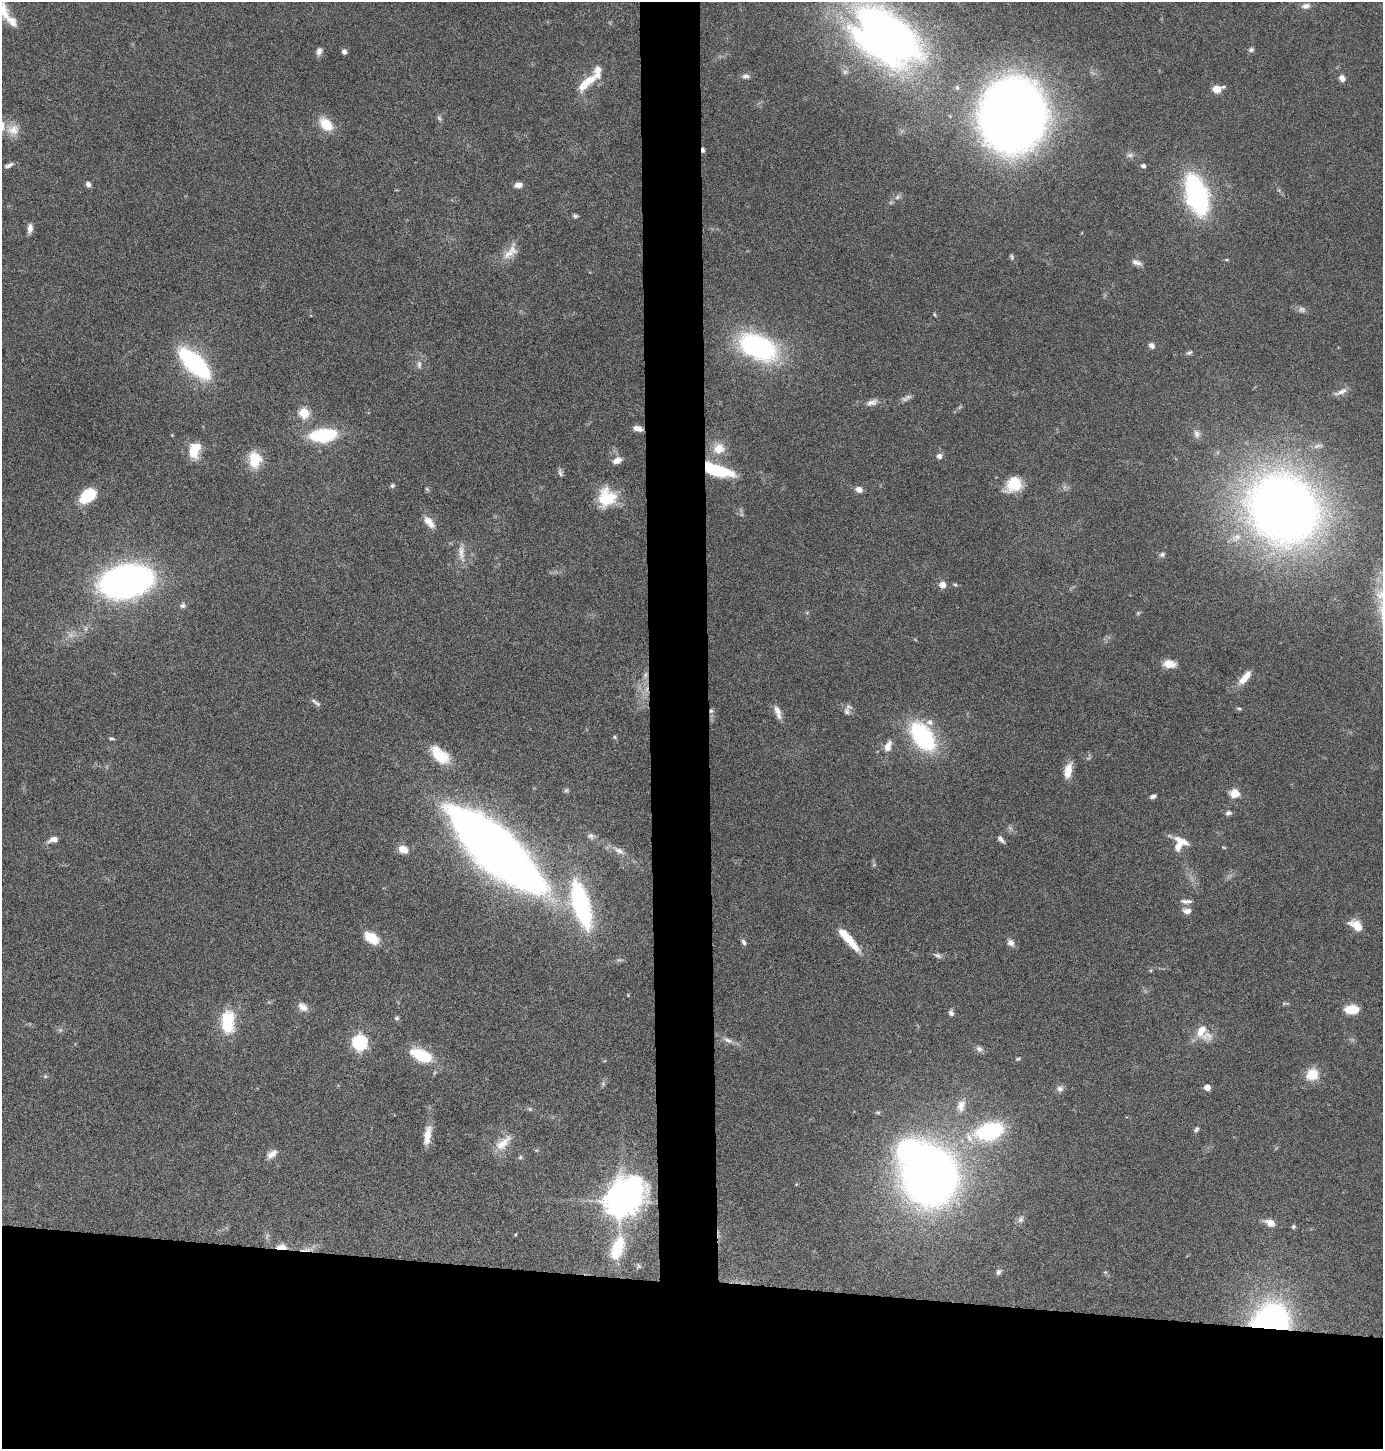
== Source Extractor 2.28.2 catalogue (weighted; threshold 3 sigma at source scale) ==
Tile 8 of 3 x 3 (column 2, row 3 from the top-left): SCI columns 1508-2888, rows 1-1447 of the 4372 x 4345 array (HDU 1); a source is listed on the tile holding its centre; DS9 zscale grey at full resolution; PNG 1385 x 1451 px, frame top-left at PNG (2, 2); no overlay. Shown black and unused: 15% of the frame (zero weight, under 4 of 8 exposures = <1% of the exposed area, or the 3 px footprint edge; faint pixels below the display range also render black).
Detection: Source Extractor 2.28.2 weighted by HDU 2 'WHT'; one run over the whole footprint, this tile lists its part. Background 0.0423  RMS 0.0035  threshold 0.0143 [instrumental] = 3 sigma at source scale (4.09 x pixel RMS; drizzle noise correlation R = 1.36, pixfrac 0.8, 0.05/0.05 arcsec/px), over >= 5 px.
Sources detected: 152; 5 too faint to see at this stretch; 1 inside a brighter object's white glare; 1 cosmic-ray / hot-pixel residue — not listed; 9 inside a brighter listed object's ellipse — not listed separately; the other 136 listed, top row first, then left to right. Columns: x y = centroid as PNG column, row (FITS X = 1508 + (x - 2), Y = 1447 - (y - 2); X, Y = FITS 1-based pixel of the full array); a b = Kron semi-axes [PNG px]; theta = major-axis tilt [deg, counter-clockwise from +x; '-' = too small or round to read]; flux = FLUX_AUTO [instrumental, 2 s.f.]
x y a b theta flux
1306 6 11 7 7 1.6
4 12 34 11 -72 7.1
886 36 58 36 -34 230
1251 50 8 6 15 0.8
319 51 10 6 76 1.4
344 52 5 4 - 1.5
746 76 11 6 3 1.2
1342 78 7 6 - 1.9
587 82 32 10 42 6.8
957 87 7 5 -64 0.58
1217 89 12 7 12 3.7
1013 115 42 36 85 670
439 118 8 5 -60 0.68
326 124 19 12 -46 6.5
13 130 18 15 7 4.3
703 150 6 4 -88 0.8
9 165 12 5 22 1.2
1143 166 5 4 - 1
88 184 6 5 - 1.1
518 185 9 6 9 1.9
1197 194 29 14 -74 77
897 197 8 6 23 0.98
575 216 6 4 -19 0.74
30 228 11 6 84 1.8
510 252 27 12 51 4.4
1012 257 8 4 -77 0.58
1136 262 14 7 -18 1.6
1302 310 11 8 -8 1.2
934 314 6 3 -60 0.38
1151 345 8 6 -45 1.2
758 347 37 22 -26 58
1189 353 8 5 28 0.71
194 363 35 13 -44 50
419 364 11 6 -82 1.2
1341 392 19 6 23 2
905 399 10 6 -6 1.1
872 402 16 8 17 2
304 413 6 5 - 18
638 429 11 6 -15 2
1197 434 12 9 -72 1.9
323 435 30 15 5 19
719 448 17 15 28 5.4
193 452 18 11 -79 6.8
939 456 6 5 - 1.4
255 459 19 14 -84 7.7
617 460 12 8 23 2
717 470 26 9 -18 24
560 473 11 5 -77 0.9
1013 484 18 15 39 9
392 486 5 5 - 0.63
427 489 6 4 -45 0.42
859 489 9 7 -23 1.7
88 495 17 11 36 13
607 497 22 20 62 11
1283 509 50 44 -44 400
429 522 16 8 -49 3.3
461 553 26 9 -85 3.4
1162 554 8 6 28 0.75
126 581 34 20 12 180
942 585 5 5 - 4.2
955 585 6 4 -39 0.46
183 605 8 6 61 0.94
1170 664 16 9 -6 3.4
645 675 10 5 70 1.2
1243 680 15 10 46 3.1
316 702 15 4 -36 0.99
1239 708 8 3 -11 0.46
711 711 6 5 - 0.74
847 711 10 8 -84 1.6
778 712 19 7 -71 2.4
929 722 9 8 - 1.6
922 736 22 13 -54 52
614 737 5 5 - 0.48
111 739 7 4 -8 0.52
888 746 13 7 72 3.1
440 756 26 14 -35 9.3
1068 771 19 9 77 4.5
1234 793 12 10 0 3.4
1153 796 8 5 20 0.91
1228 813 8 6 12 0.94
591 836 11 7 -16 1.3
53 839 13 7 19 2.1
1001 839 10 5 -46 1.2
1178 846 23 9 31 4.4
1224 847 7 3 -19 0.34
403 849 10 8 -18 4
496 849 66 21 -43 840
619 850 20 8 -29 2.9
874 865 6 4 19 0.39
1186 901 15 6 -2 1.4
581 905 51 17 -74 52
1187 911 10 7 1 2
1356 925 16 9 -34 4.7
372 938 16 9 -35 7.8
848 939 36 8 -50 7.8
744 942 7 5 -58 0.94
1011 943 9 8 - 1.6
938 955 12 5 -27 0.97
303 1007 14 9 -37 2.4
1351 1009 13 8 1 8
951 1013 7 6 - 1
397 1018 6 5 - 0.65
228 1022 26 14 -89 14
1207 1035 19 14 2 4.3
728 1040 16 7 -26 2
359 1042 7 6 - 74
979 1049 10 7 -24 1.3
421 1055 27 13 -25 12
1018 1059 5 4 - 0.44
1312 1074 16 14 38 6
603 1084 6 6 - 0.61
1207 1087 5 4 - 3.1
1060 1089 9 8 - 1.4
961 1106 17 10 78 3.1
530 1109 6 5 - 0.54
878 1112 6 4 -7 0.5
1196 1129 7 5 48 0.74
990 1131 24 15 17 33
427 1135 25 8 81 4.2
503 1143 27 12 44 5.1
536 1150 6 3 -17 0.38
272 1154 15 8 37 2.3
520 1157 6 5 - 0.51
930 1176 38 35 -78 300
796 1184 4 4 - 0.27
620 1201 17 11 46 600
1020 1220 9 7 46 1.2
1270 1222 15 9 -24 2.5
1293 1226 5 5 - 0.61
515 1234 4 3 - 0.3
281 1247 12 6 1 3.5
617 1248 28 13 71 14
639 1266 7 5 -72 0.55
999 1272 8 7 - 0.9
1105 1272 6 4 -19 0.42
1271 1321 28 22 18 110
Overlapping masked pixels (flux is a lower limit): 6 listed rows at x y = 703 150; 638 429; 717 470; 711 711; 281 1247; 1271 1321
Isophote crosses this tile's border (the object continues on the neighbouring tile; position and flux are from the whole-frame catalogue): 2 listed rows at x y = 4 12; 886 36